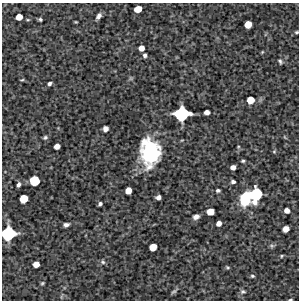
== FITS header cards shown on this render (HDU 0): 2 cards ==
NAXIS1  =                  297 /Length X axis
NAXIS2  =                  298 /Length Y axis

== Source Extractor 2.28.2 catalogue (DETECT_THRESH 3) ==
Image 297 x 298 px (HDU 0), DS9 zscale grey, 1 PNG px = 1 image px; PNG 301 x 302 px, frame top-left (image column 1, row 298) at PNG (2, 3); no overlay
Background 4800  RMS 280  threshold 848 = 3 sigma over >= 5 px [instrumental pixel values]
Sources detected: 53; all 53 listed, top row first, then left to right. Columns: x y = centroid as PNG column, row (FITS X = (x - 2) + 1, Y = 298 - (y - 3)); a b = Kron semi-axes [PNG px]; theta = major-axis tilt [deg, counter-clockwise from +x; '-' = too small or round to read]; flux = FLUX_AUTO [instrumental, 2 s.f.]
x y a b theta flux
138 9 6 5 - 2.5e+05
99 16 6 4 55 6.6e+04
19 17 5 5 - 1.9e+05
40 19 4 3 - 3.0e+04
28 20 5 3 - 1.7e+04
248 24 6 5 - 2.4e+05
297 32 5 4 - 2.5e+04
141 48 5 5 - 1.3e+05
262 52 4 3 - 1.7e+04
145 55 4 4 - 4.7e+04
280 61 6 4 -65 3.4e+04
22 80 5 3 - 2.0e+04
49 84 4 4 - 4.6e+04
250 100 6 6 - 2.5e+05
207 112 5 4 - 1.0e+05
182 114 11 10 - 1.3e+06
105 129 5 5 - 8.4e+04
45 137 6 5 - 3.6e+04
285 137 7 3 -45 2.0e+04
57 146 5 5 - 1.2e+05
238 147 4 3 - 1.8e+04
274 151 5 5 - 2.3e+04
150 152 21 15 -84 2.0e+06
243 161 3 3 - 2.8e+04
233 167 5 4 - 1.0e+05
34 181 7 7 - 5.6e+05
233 182 4 3 - 4.8e+04
18 185 5 3 - 5.2e+04
218 190 4 4 - 3.9e+04
128 191 5 5 - 1.8e+05
256 194 11 8 77 9.7e+05
158 197 5 4 - 7.8e+04
23 199 6 6 - 3.5e+05
245 199 12 9 75 7.8e+05
100 204 4 3 - 4.2e+04
287 210 5 5 - 1.0e+05
210 212 6 5 - 2.4e+05
196 217 6 5 - 8.1e+04
219 223 5 4 - 9.6e+04
66 225 5 4 - 6.4e+04
286 229 5 5 - 1.6e+05
8 233 10 9 - 1.2e+06
272 246 7 5 0 3.7e+04
153 247 6 5 - 2.7e+05
282 256 5 4 - 2.5e+04
103 262 7 6 - 3.9e+04
36 264 5 5 - 1.6e+05
227 267 5 3 - 2.5e+04
252 276 5 4 - 2.9e+04
42 283 5 3 - 2.3e+04
174 291 12 4 40 3.9e+04
243 292 8 6 10 4.7e+04
290 300 4 2 - 2.0e+04
At the frame edge (FLAGS 8, measured only in part): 3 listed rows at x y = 297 32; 8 233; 290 300